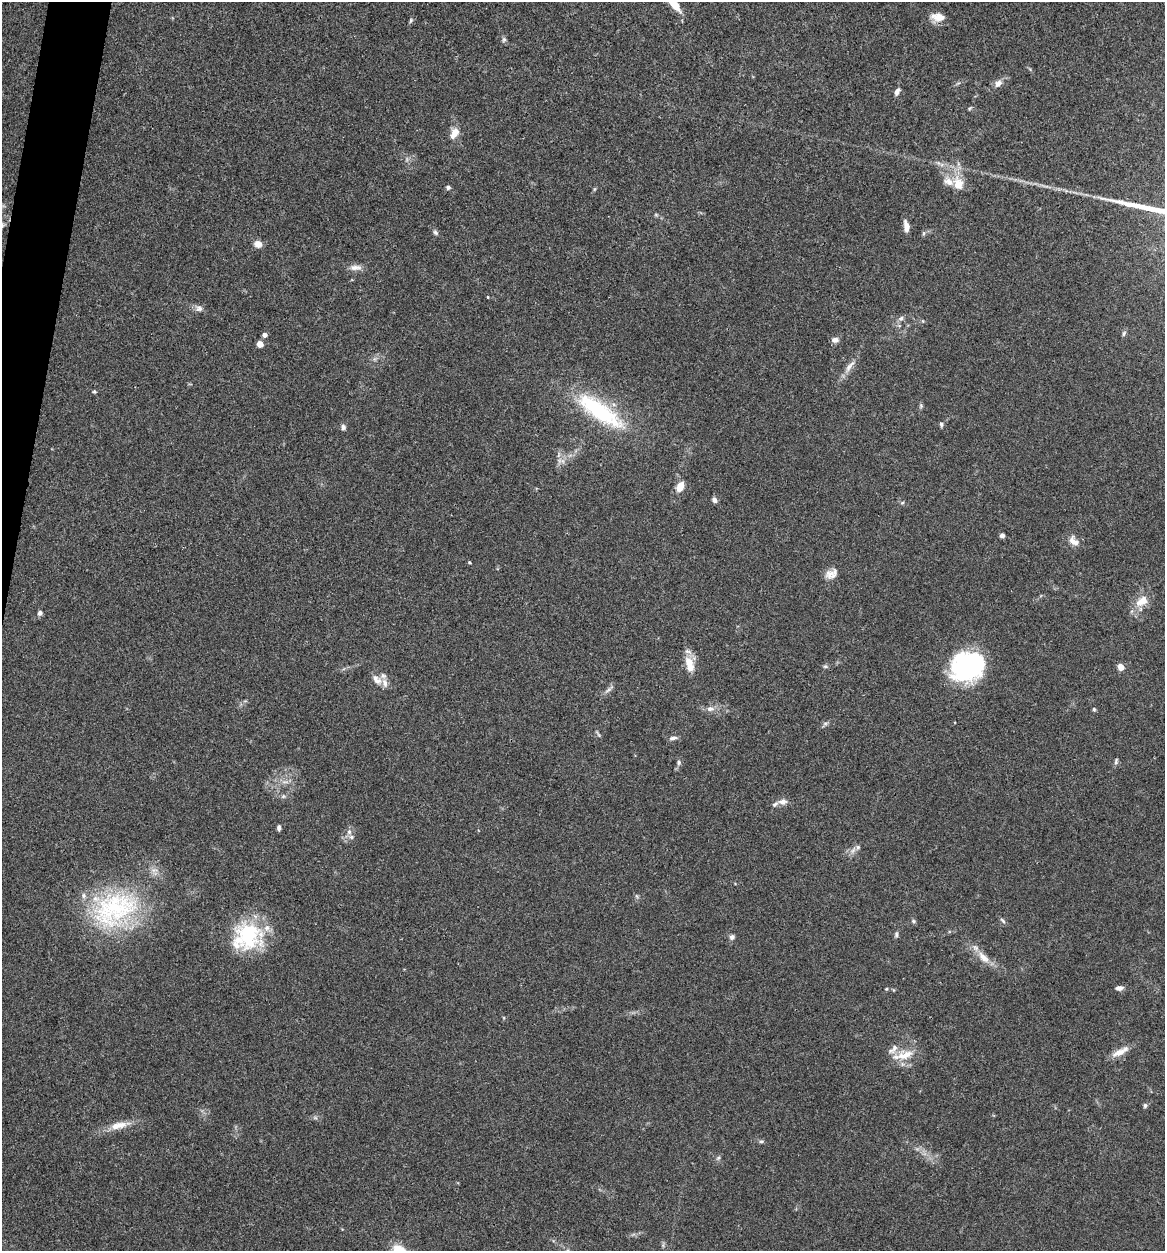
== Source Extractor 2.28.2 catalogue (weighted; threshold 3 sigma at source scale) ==
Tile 11 of 4 x 4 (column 3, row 3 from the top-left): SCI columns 2453-3615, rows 1254-2502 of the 5024 x 5001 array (HDU 1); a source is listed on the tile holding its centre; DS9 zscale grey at full resolution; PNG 1167 x 1253 px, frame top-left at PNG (2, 2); no overlay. Shown black and unused: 2% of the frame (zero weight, under 3 of 4 exposures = <1% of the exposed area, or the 3 px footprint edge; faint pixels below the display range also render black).
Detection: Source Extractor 2.28.2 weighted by HDU 2 'WHT'; one run over the whole footprint, this tile lists its part. Background 0.0777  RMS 0.0062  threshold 0.0278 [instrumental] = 3 sigma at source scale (4.5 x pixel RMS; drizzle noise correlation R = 1.50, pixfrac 1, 0.05/0.05 arcsec/px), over >= 5 px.
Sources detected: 79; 1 inside a brighter object's white glare — not listed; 7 inside a brighter listed object's ellipse — not listed separately; the other 71 listed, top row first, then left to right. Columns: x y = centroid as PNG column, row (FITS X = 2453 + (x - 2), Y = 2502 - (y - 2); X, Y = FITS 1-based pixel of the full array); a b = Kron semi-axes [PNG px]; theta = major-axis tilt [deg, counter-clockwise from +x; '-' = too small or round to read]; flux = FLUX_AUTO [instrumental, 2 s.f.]
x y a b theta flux
673 3 28 7 -50 11
938 17 18 10 -6 6.9
411 21 7 4 70 1
504 40 7 6 - 1.3
998 83 11 8 48 3.3
897 91 9 5 61 2.5
454 133 17 9 57 5.9
958 184 19 13 -82 10
448 187 5 5 - 1.3
656 215 6 4 -19 0.84
906 226 13 6 -83 4
435 232 7 5 -56 1.4
924 233 6 4 71 0.89
258 244 9 7 -21 4.5
355 267 18 7 0 3.9
488 297 4 3 - 0.46
199 309 10 8 -11 2.6
901 318 8 6 39 1.9
1124 333 8 4 63 1.1
265 335 5 4 - 2.9
835 340 9 7 -3 2.6
260 344 5 4 - 9.2
850 366 24 6 54 5.1
94 392 5 4 - 0.79
921 406 6 5 - 0.95
600 411 73 22 -35 58
941 424 7 4 -84 1.1
343 427 7 5 -88 1.8
563 461 7 4 -71 1.7
680 487 9 6 65 9.1
714 500 6 5 - 2.5
902 503 5 5 - 0.85
1002 535 5 5 - 1.9
1074 541 15 9 -43 4.9
469 562 4 3 - 0.74
832 574 18 11 -6 5
1142 601 18 12 34 8.8
40 613 6 5 - 1.9
689 663 18 11 -63 8.3
825 666 6 5 - 1
967 667 32 27 3 85
1121 667 4 4 - 11
377 680 17 9 -45 5.1
608 690 10 5 36 1.8
710 709 11 7 -4 3.3
1094 709 6 4 -69 0.87
825 723 7 4 1 1.2
673 738 12 5 7 1.9
1116 761 9 5 82 1.2
679 762 7 5 -87 1.4
284 782 9 4 -5 1.8
283 796 6 6 - 1.2
783 802 11 8 2 3.4
279 828 6 4 -85 1.8
349 832 7 6 - 2
858 847 6 6 - 1.4
115 909 68 45 27 88
913 921 6 5 - 1
1003 921 10 4 -45 1.3
896 935 7 5 78 1.3
247 936 37 33 24 48
732 937 7 6 - 1.7
983 957 21 9 -45 7.6
1119 988 9 5 3 2.5
886 989 4 4 - 0.65
1120 1052 25 7 28 6.4
904 1055 27 12 17 12
1145 1105 6 5 - 1.2
118 1125 24 9 13 8.2
761 1141 7 5 6 1.1
718 1158 7 4 45 1.1
Isophote crosses this tile's border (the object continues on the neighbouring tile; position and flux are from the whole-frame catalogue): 1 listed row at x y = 673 3